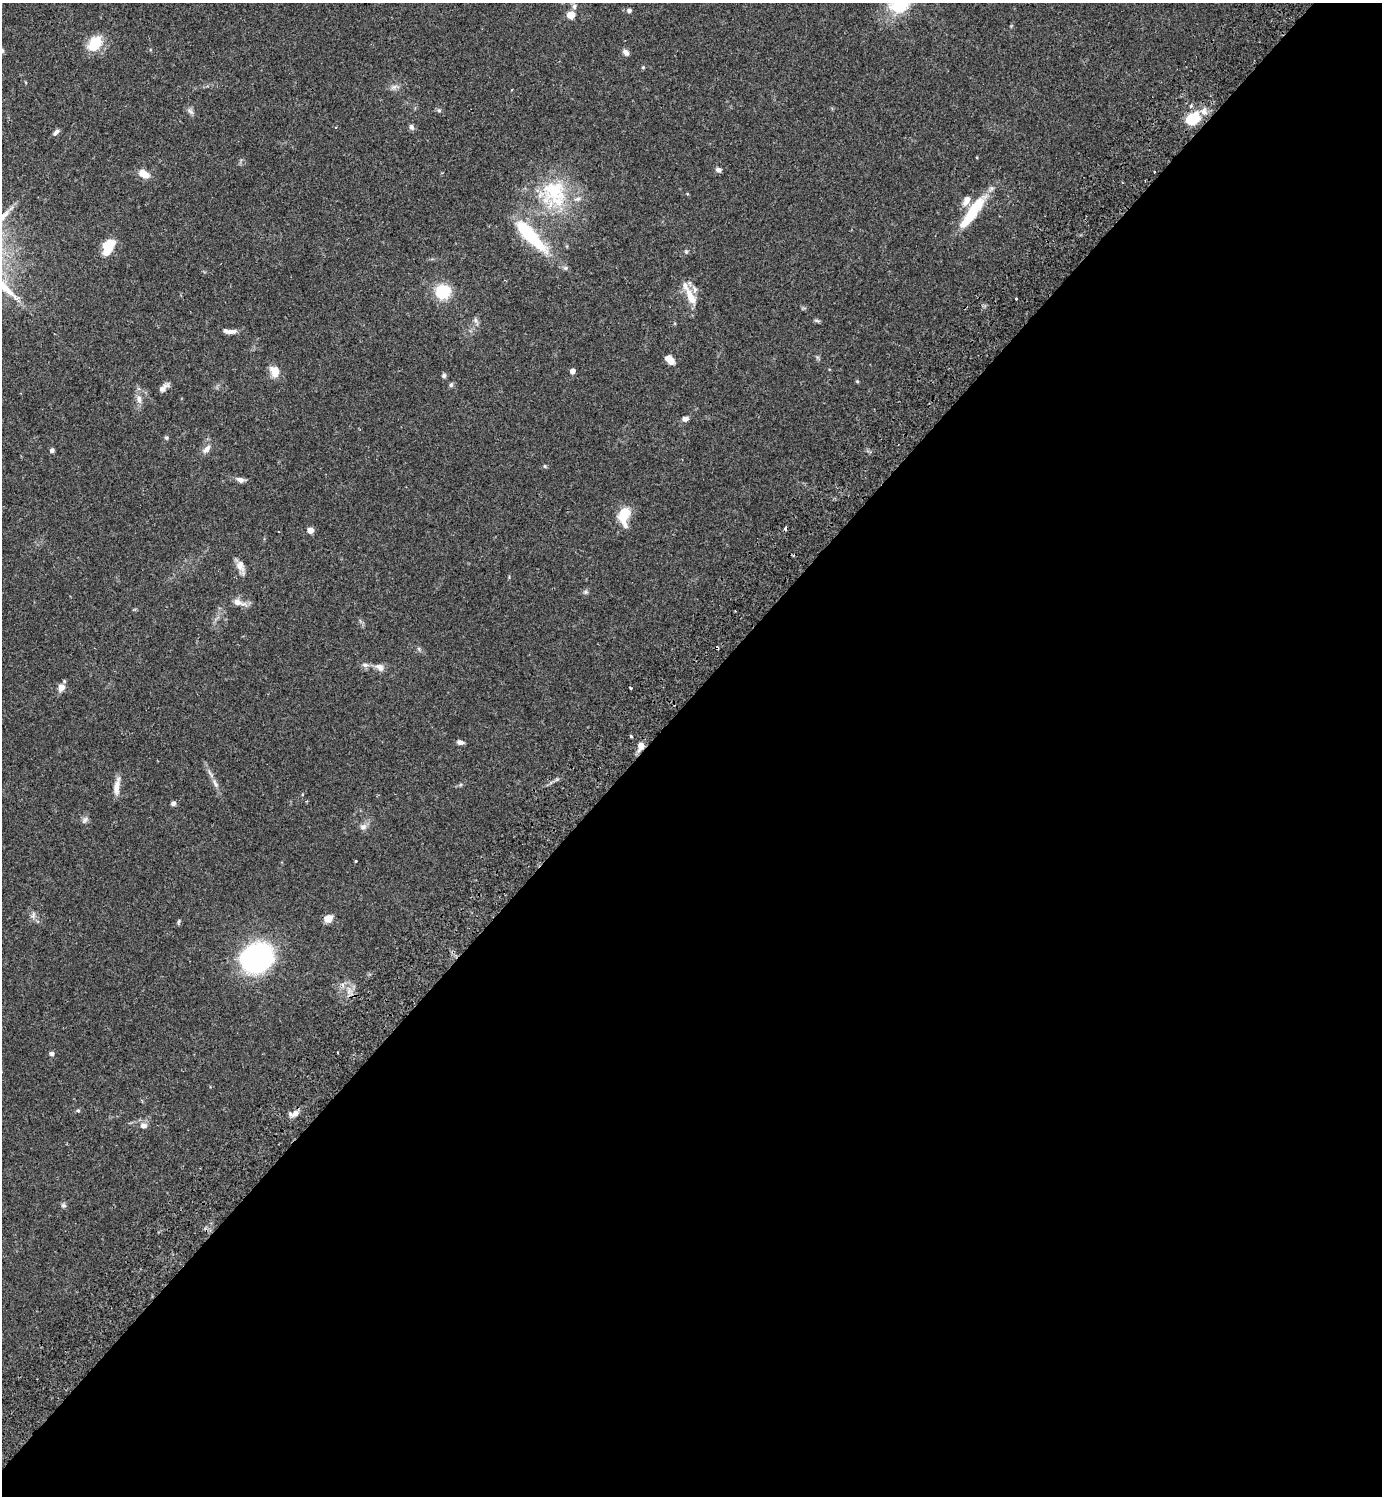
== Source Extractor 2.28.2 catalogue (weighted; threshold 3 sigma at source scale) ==
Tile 12 of 4 x 4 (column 4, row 3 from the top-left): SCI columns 4486-5865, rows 1537-3030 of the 6070 x 6063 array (HDU 1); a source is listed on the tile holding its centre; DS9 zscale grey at full resolution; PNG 1384 x 1498 px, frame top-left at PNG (2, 3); no overlay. Shown black and unused: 53% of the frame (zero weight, under 2 of 3 exposures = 3% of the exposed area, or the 3 px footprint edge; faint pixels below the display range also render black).
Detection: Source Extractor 2.28.2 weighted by HDU 2 'WHT'; one run over the whole footprint, this tile lists its part. Background 0.0961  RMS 0.0058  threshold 0.026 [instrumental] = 3 sigma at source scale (4.5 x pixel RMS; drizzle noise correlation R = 1.50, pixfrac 1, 0.05/0.05 arcsec/px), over >= 5 px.
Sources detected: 76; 3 cosmic-ray / hot-pixel residue — not listed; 2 inside a brighter listed object's ellipse — not listed separately; the other 71 listed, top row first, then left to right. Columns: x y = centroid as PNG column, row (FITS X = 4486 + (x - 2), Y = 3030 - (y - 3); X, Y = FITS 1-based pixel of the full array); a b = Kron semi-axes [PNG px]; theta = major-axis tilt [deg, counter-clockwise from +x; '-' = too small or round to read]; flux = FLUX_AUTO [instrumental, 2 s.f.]
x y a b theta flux
574 7 7 6 - 1.6
629 10 6 6 - 1.5
571 15 8 6 -4 6
95 43 22 15 51 12
626 52 9 6 -46 2.2
643 67 5 4 - 0.63
394 87 11 5 24 2
439 110 6 5 - 0.99
1204 111 10 8 86 3.5
190 112 10 5 -41 1.7
1192 120 12 9 31 23
411 127 8 6 -64 1.6
56 132 8 5 47 1.7
718 170 6 5 - 1.9
1154 172 3 2 - 0.46
144 174 14 8 -27 5.8
554 190 39 34 18 41
966 201 16 8 57 4.6
973 211 44 10 55 26
530 235 47 12 -47 36
108 246 19 11 64 13
686 252 5 5 - 0.83
565 268 7 5 0 1.2
443 292 12 11 - 25
691 297 25 9 -64 8.7
1016 299 3 3 - 0.95
475 320 7 4 -89 1.3
817 321 7 4 -19 0.94
231 331 15 5 5 3.4
670 360 10 6 -44 5.9
275 371 12 9 -65 7.3
572 371 4 4 - 4.9
444 376 6 6 - 1.2
857 381 5 3 - 0.56
451 385 7 5 73 1.1
163 388 14 6 41 2.8
139 399 13 6 -85 3.4
685 419 7 5 12 2.5
166 438 5 4 - 0.82
206 449 14 7 46 3.1
52 450 5 4 - 1.8
545 466 5 3 - 0.58
240 480 9 6 -18 2.5
624 516 22 12 85 14
310 530 6 5 - 4.3
240 566 14 10 -70 4.4
585 592 7 5 0 1.1
238 602 18 7 -17 5.1
365 665 9 6 0 2
379 667 13 8 -28 3.2
61 687 8 7 - 3.7
630 688 4 2 - 0.55
460 742 8 5 -7 1.9
641 746 9 7 85 4
215 783 16 5 -63 3.1
117 787 20 6 82 5.3
173 803 6 5 - 1.6
85 820 11 5 50 1.6
363 827 10 8 20 2.5
356 861 3 3 - 0.41
33 915 9 5 71 1.8
328 918 8 7 - 6.4
179 922 9 3 79 0.73
256 958 22 18 26 160
343 985 7 4 -71 1.2
349 990 13 5 -89 2.8
52 1054 6 5 - 1.5
78 1110 5 4 - 0.79
295 1113 11 7 30 3.5
143 1125 9 8 - 3
63 1205 8 5 -15 1.2
Overlapping masked pixels (flux is a lower limit): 1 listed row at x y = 641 746